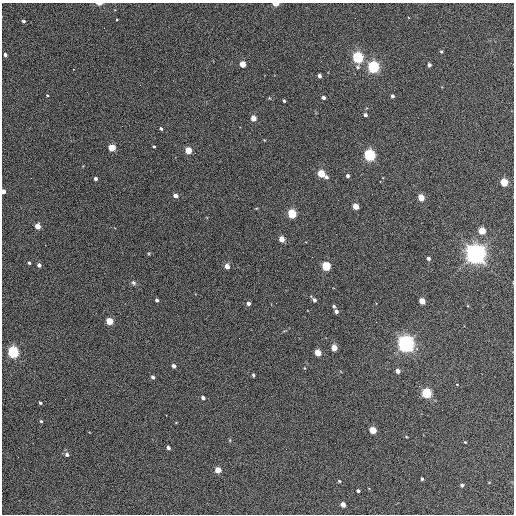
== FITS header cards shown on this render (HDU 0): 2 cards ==
NAXIS1  =                  512 / Axis length
NAXIS2  =                  512 / Axis length

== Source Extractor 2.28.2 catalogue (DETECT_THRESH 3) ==
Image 512 x 512 px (HDU 0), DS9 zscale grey, 1 PNG px = 1 image px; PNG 516 x 516 px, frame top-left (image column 1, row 512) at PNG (2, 3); no overlay
Background 338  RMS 20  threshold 60.1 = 3 sigma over >= 5 px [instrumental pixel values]
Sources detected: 78; all 78 listed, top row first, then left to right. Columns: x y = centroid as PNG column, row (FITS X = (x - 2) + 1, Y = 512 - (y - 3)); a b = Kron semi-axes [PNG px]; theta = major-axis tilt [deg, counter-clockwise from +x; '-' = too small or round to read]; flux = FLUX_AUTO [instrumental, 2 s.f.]
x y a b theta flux
99 4 7 3 0 4.2e+03
276 4 4 3 - 2.5e+04
23 21 4 4 - 2.9e+03
441 52 5 4 - 1.9e+03
5 55 4 3 - 3.8e+03
358 57 5 4 - 2.5e+05
243 64 4 4 - 2.7e+04
429 65 4 3 - 4.6e+03
358 67 6 5 - 2.8e+03
373 67 5 5 - 3.3e+05
74 69 2 2 - 1.1e+03
319 76 4 3 - 6.6e+03
47 95 3 3 - 1.2e+03
392 96 4 3 - 3.7e+03
323 98 4 3 - 4.8e+03
284 101 3 3 - 2.3e+03
365 115 4 3 - 4.4e+03
253 118 4 4 - 1.8e+04
161 129 3 3 - 2.7e+03
154 146 3 2 - 1.6e+03
112 148 4 4 - 4.1e+04
188 150 4 4 - 3.5e+04
370 155 5 4 - 3.0e+05
321 174 4 4 - 5.6e+04
348 176 4 3 - 3.9e+03
326 177 5 4 - 3.7e+03
95 179 3 3 - 4.0e+03
504 182 4 4 - 6.7e+04
3 191 4 3 - 9.7e+03
175 196 4 4 - 8.6e+03
421 197 4 4 - 3.3e+04
355 206 4 4 - 2.5e+04
292 214 5 4 - 1.1e+05
37 226 4 4 - 1.9e+04
482 231 4 4 - 4.3e+04
282 239 4 4 - 2.1e+04
45 245 2 2 - 8.6e+02
149 254 4 3 - 1.4e+03
476 254 7 6 - 1.2e+06
312 257 2 2 - 7.2e+02
428 258 4 4 - 3.8e+03
29 263 3 3 - 1.8e+03
39 265 4 4 - 5.4e+03
227 266 4 4 - 1.4e+04
326 266 4 4 - 1.1e+05
133 283 7 5 -44 3.0e+03
157 300 3 3 - 3.0e+03
314 300 5 3 - 5.0e+03
422 301 4 4 - 2.8e+04
248 303 4 4 - 5.7e+03
276 303 2 2 - 6.6e+02
334 306 4 3 - 2.2e+03
336 311 4 3 - 5.9e+03
109 321 4 4 - 4.0e+04
406 344 6 6 - 8.2e+05
334 348 4 4 - 2.9e+04
13 352 5 5 - 2.5e+05
318 353 4 4 - 3.8e+04
173 366 4 3 - 5.3e+03
398 371 4 4 - 9.5e+03
253 375 3 3 - 2.2e+03
153 377 4 3 - 4.1e+03
457 384 4 2 - 6.9e+02
426 393 5 4 - 1.8e+05
203 398 4 3 - 5.1e+03
40 403 3 3 - 1.9e+03
166 415 3 2 - 2.7e+03
41 421 4 4 - 1.7e+03
373 430 4 4 - 4.5e+04
465 442 3 3 - 1.2e+03
168 448 4 4 - 3.9e+03
67 454 5 4 - 4.0e+03
218 470 4 4 - 2.6e+04
422 479 3 3 - 2.4e+03
339 481 4 3 - 1.5e+03
462 485 4 3 - 3.4e+03
358 491 3 3 - 3.1e+03
343 504 4 4 - 1.3e+04
At the frame edge (FLAGS 8, measured only in part): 3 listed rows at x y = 99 4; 276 4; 3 191